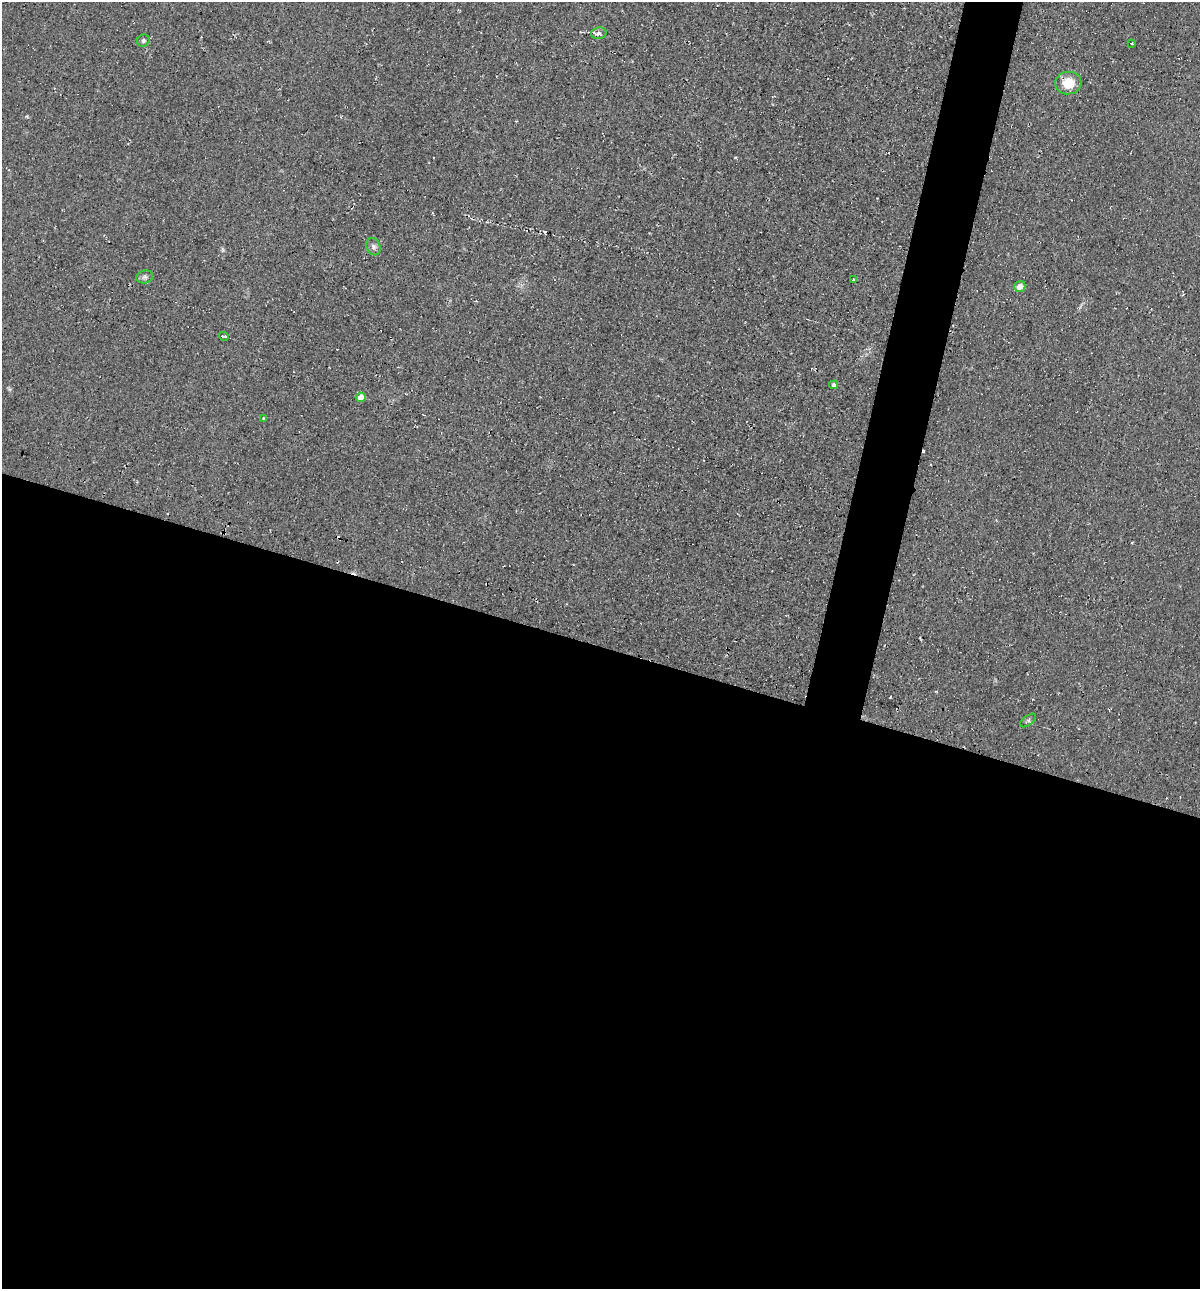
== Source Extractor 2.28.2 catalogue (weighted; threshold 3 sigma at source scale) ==
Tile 14 of 4 x 4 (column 2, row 4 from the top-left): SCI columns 1320-2517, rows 11-1297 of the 5225 x 5189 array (HDU 1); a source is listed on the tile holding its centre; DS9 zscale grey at full resolution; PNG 1202 x 1291 px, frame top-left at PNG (2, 2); each listed source drawn as its Kron ellipse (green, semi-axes under 4 px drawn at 4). Shown black and unused: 53% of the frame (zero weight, under 2 of 3 exposures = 1% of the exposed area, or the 3 px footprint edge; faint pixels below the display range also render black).
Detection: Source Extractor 2.28.2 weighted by HDU 2 'WHT'; one run over the whole footprint, this tile lists its part. Background 0.0842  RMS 0.014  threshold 0.0626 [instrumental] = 3 sigma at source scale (4.5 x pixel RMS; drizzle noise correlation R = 1.50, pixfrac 1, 0.05/0.05 arcsec/px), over >= 5 px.
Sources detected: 15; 2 cosmic-ray / hot-pixel residue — neither listed nor drawn; the other 13 listed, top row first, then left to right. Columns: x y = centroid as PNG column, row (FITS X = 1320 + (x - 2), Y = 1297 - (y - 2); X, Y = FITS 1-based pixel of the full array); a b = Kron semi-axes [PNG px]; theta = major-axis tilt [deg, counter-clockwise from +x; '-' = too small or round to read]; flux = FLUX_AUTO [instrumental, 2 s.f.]
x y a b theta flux
599 33 8 5 14 4.2
143 41 6 6 - 3.1
1132 44 3 3 - 4.9
1068 83 13 11 5 26
373 247 9 7 -67 4.4
145 277 8 6 15 3.9
853 280 3 3 - 5.4
1020 286 6 5 - 10
224 336 5 3 - 49
834 385 4 4 - 4.1
361 397 5 4 - 15
264 418 4 3 - 1.7
1028 720 9 4 36 2.8